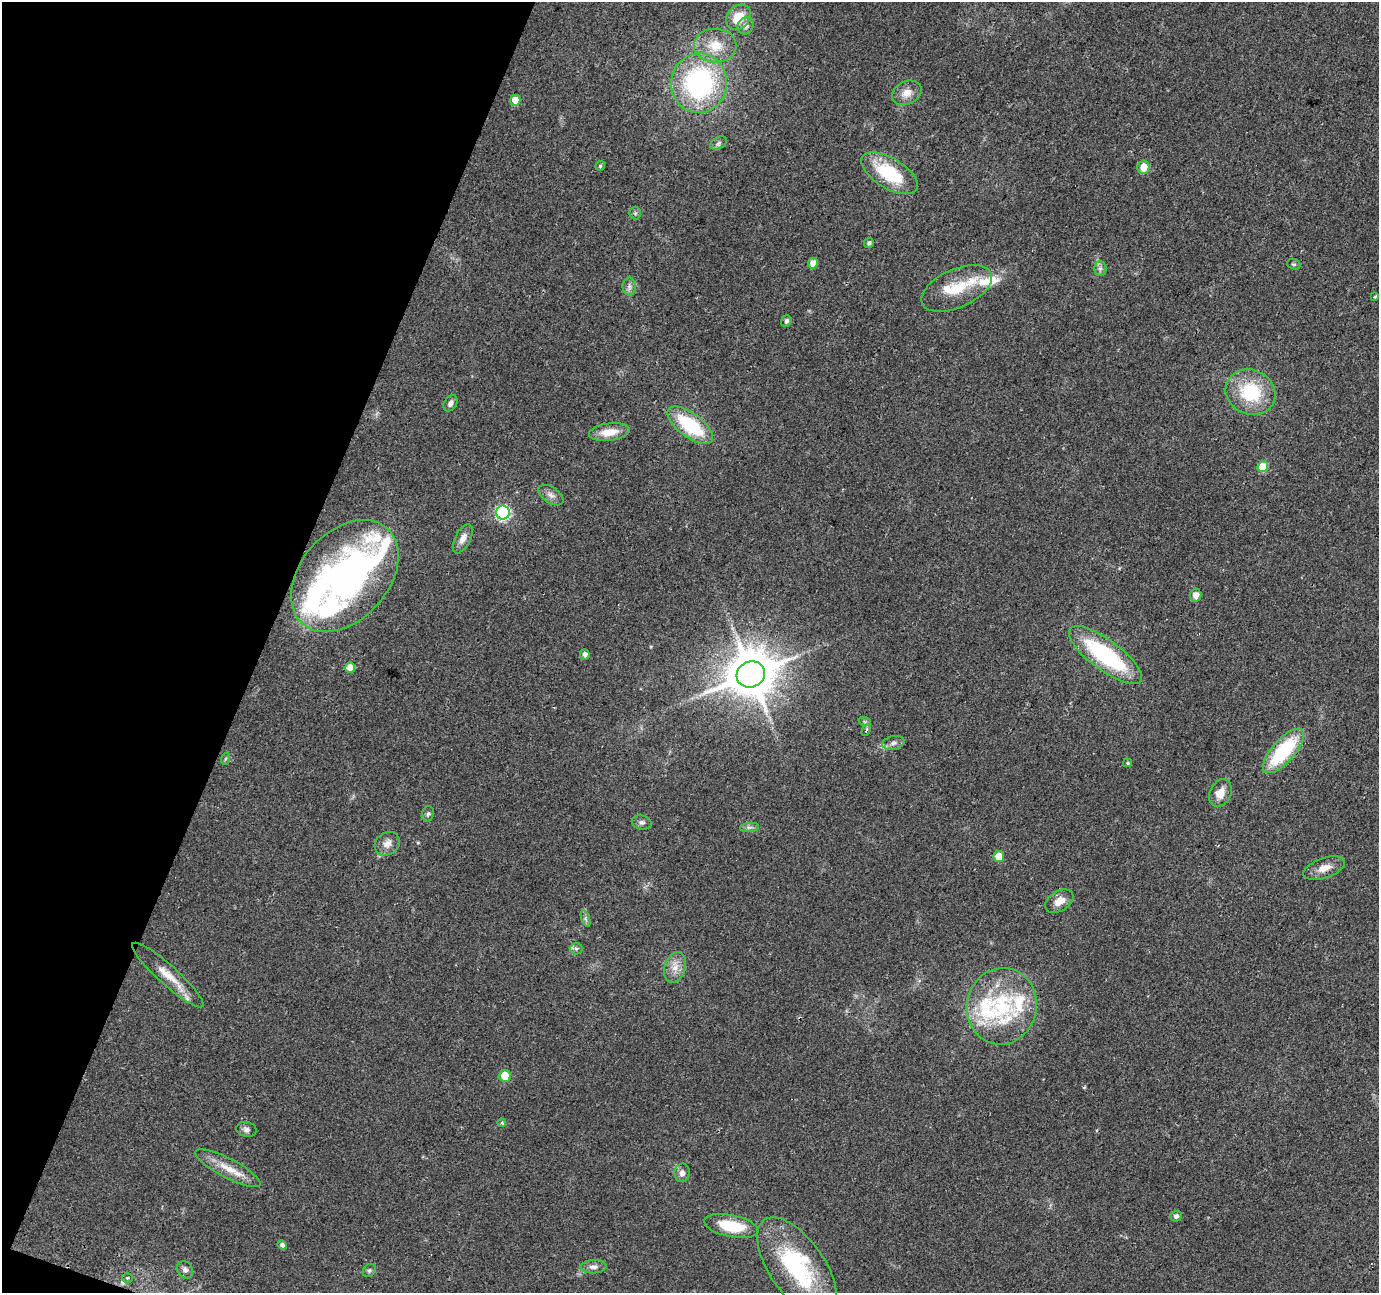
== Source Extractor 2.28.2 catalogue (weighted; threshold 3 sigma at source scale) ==
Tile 9 of 4 x 4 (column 1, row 3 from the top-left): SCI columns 22-1398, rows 1599-2889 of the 5541 x 5715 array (HDU 1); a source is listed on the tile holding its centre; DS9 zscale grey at full resolution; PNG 1381 x 1295 px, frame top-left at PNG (2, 2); each listed source drawn as its Kron ellipse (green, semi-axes under 4 px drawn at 4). Shown black and unused: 19% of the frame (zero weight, under 2 of 3 exposures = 2% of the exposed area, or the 3 px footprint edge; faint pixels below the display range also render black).
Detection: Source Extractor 2.28.2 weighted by HDU 2 'WHT'; one run over the whole footprint, this tile lists its part. Background 0.0562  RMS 0.0084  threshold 0.0379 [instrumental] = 3 sigma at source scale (4.5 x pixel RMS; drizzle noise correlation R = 1.50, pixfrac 1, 0.0396/0.0396 arcsec/px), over >= 5 px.
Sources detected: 76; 11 inside a brighter listed object's ellipse — not listed separately; the other 65 listed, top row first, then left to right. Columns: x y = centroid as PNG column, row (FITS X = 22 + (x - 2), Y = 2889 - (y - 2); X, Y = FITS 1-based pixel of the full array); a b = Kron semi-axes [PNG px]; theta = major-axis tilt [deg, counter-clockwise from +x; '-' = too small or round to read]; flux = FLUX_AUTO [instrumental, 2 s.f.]
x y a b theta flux
739 17 14 11 43 18
746 26 9 8 - 4.3
715 46 21 17 -2 20
699 83 30 28 81 140
907 93 15 11 25 8.8
515 100 5 5 - 9.8
718 143 9 5 28 2.3
600 166 5 4 - 1.1
1143 167 7 6 - 11
889 173 32 15 -31 47
635 213 6 6 - 1.6
869 243 5 4 - 2.3
813 263 5 5 - 9.5
1294 264 7 5 -19 1.4
1100 269 7 6 - 2.5
629 286 9 6 -89 3.3
957 288 38 19 24 31
1375 297 3 3 - 1.9
786 321 6 5 - 2.8
1250 392 25 22 -25 48
450 403 9 6 57 3.2
690 425 27 12 -37 54
609 432 20 8 7 13
1263 467 5 5 - 30
551 495 14 8 -34 4.4
503 513 7 7 - 130
463 539 16 7 63 5.9
345 576 64 44 48 270
1196 595 6 6 - 7.2
585 654 5 5 - 3.9
1105 655 44 15 -37 96
350 667 5 5 - 11
751 674 14 13 - 3500
865 722 6 4 -19 1.2
866 730 6 3 62 1.8
893 743 11 7 12 3.5
1283 751 28 11 48 64
225 759 6 3 71 1
1127 763 4 4 - 0.94
1220 793 14 10 64 9.6
428 814 8 6 75 1.9
642 822 10 7 -11 2.7
749 827 9 4 8 2.3
387 844 13 11 35 6.8
999 856 5 5 - 12
1324 868 21 10 19 9.5
1059 901 15 10 33 9.4
585 919 9 4 -71 1.9
576 949 6 6 - 1.7
675 968 16 10 71 8.9
168 975 47 9 -42 17
1002 1006 38 35 79 70
505 1076 6 6 - 21
502 1123 4 4 - 1.6
246 1129 10 7 -13 3.1
228 1168 36 9 -28 16
682 1173 9 8 - 4.3
1176 1216 5 5 - 2.3
731 1226 27 11 -12 32
282 1245 5 4 - 2.7
594 1267 13 6 2 4.2
797 1267 57 27 -55 92
185 1270 9 7 -57 3.4
369 1270 7 6 - 1.6
127 1278 5 4 - 1.5